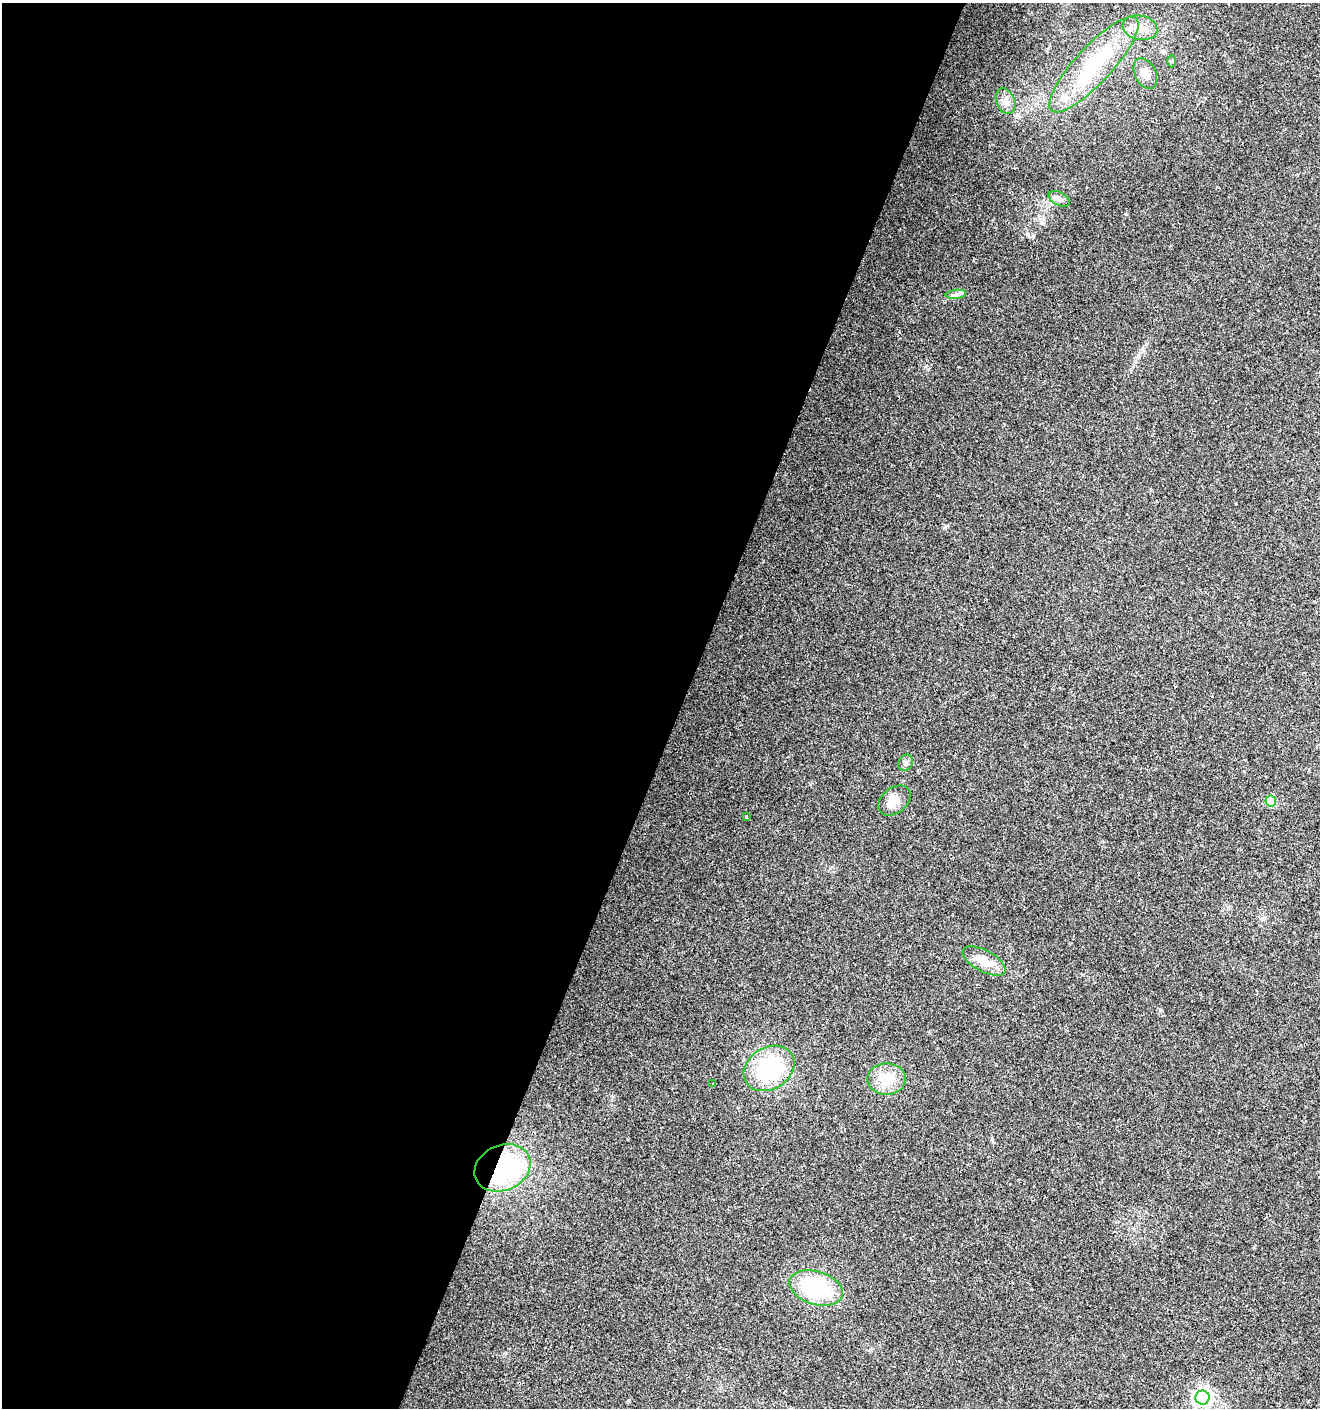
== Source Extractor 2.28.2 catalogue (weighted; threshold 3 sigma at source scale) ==
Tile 5 of 4 x 4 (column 1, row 2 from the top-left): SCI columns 272-1589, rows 2813-4218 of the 5750 x 5630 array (HDU 1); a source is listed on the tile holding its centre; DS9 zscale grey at full resolution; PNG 1322 x 1410 px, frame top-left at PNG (2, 3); each listed source drawn as its Kron ellipse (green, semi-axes under 4 px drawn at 4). Shown black and unused: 52% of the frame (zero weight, under 2 of 3 exposures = <1% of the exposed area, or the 3 px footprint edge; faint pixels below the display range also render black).
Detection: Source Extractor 2.28.2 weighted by HDU 2 'WHT'; one run over the whole footprint, this tile lists its part. Background 0.0782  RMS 0.0098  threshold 0.0443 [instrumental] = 3 sigma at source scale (4.5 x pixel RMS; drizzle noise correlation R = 1.50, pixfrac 1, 0.0396/0.0396 arcsec/px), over >= 5 px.
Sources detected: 20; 1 cosmic-ray / hot-pixel residue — neither listed nor drawn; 1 inside a brighter listed object's ellipse — not listed separately; the other 18 listed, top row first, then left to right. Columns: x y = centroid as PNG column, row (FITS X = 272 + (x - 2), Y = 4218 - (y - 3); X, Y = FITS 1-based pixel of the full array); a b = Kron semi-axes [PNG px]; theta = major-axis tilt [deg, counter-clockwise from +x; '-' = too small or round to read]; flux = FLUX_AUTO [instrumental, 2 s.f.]
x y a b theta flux
1140 28 17 12 -12 13
1172 61 6 4 89 1.3
1094 65 63 18 47 72
1145 73 16 10 -65 9.5
1006 101 13 9 -68 7.2
1059 199 11 6 -28 4.2
956 294 10 4 7 3.2
906 763 8 7 - 3.1
894 800 18 12 39 11
1271 801 5 5 - 44
746 817 3 3 - 0.75
984 961 23 10 -28 17
769 1068 27 21 32 78
887 1079 19 16 0 23
713 1083 3 2 - 0.96
503 1168 29 22 24 140
816 1288 27 16 -17 80
1202 1398 7 7 - 340
Overlapping masked pixels (flux is a lower limit): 1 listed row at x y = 503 1168
Unlisted compact peaks at least as high as the median listed source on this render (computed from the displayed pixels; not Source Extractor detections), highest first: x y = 1126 214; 1033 236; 945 527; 505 1353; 1142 349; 628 1400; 1244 771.